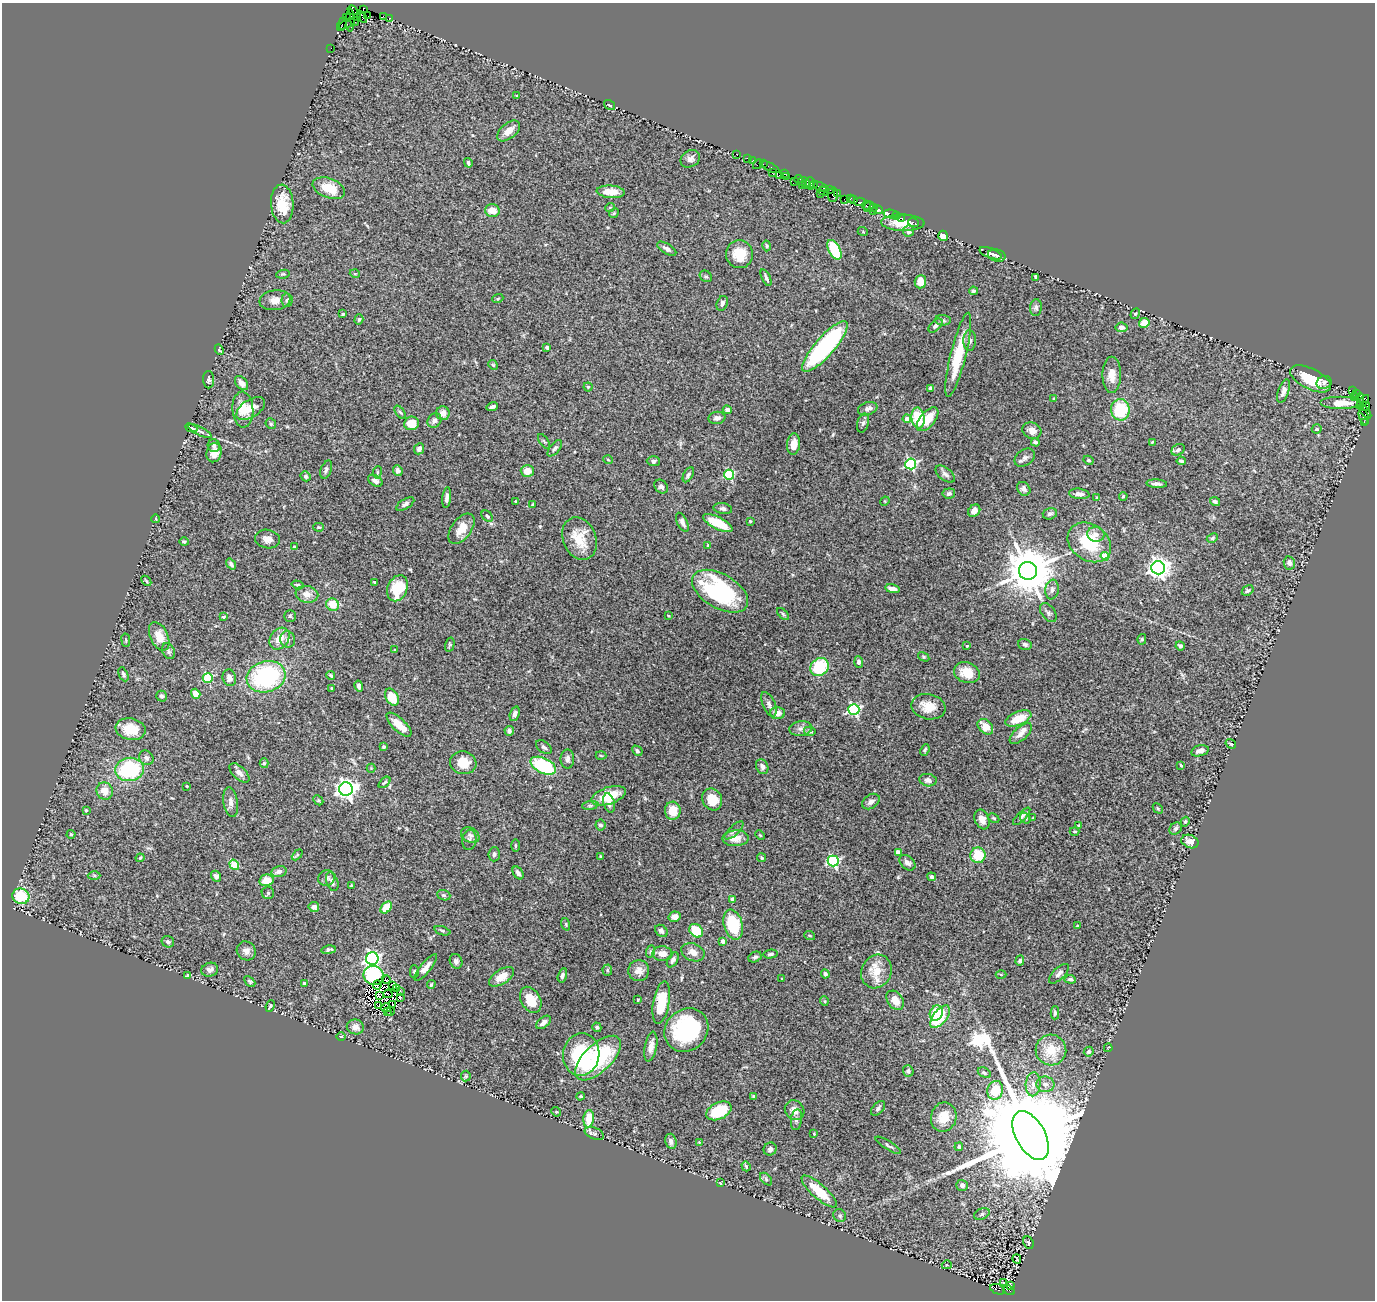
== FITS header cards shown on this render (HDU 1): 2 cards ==
NAXIS1  =                 1373
NAXIS2  =                 1298

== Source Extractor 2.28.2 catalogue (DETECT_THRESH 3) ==
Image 1373 x 1298 px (HDU 1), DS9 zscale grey, 1 PNG px = 1 image px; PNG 1377 x 1302 px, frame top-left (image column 1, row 1298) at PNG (2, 3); each listed source drawn as its Kron ellipse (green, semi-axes under 4 px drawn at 4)
Background 0.632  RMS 0.038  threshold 0.115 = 3 sigma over >= 5 px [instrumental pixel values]
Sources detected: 437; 6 with non-positive FLUX_AUTO (blend fragments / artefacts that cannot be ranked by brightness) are neither listed nor drawn; the other 431 listed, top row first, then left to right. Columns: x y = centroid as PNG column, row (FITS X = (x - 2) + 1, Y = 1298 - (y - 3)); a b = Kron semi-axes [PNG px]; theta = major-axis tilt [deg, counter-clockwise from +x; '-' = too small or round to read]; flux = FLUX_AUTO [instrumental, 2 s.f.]
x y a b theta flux
353 10 5 4 - 94
363 10 4 3 - 260
368 16 4 2 - 32
383 16 4 3 - 94
362 17 6 3 -62 1500
346 18 4 2 - 3.9
357 18 3 2 - 100
390 18 3 2 - 68
350 20 11 3 89 15
355 21 5 2 - 81
342 24 7 3 66 45
347 24 8 4 26 140
331 48 2 2 - 7.3
517 96 3 3 - 4.4
610 105 6 3 -34 4.9
509 131 13 7 39 25
736 154 2 2 - 47
747 158 3 2 - 130
690 159 10 8 34 12
753 161 3 2 - 78
468 163 5 4 - 5.8
758 164 5 2 - 200
763 164 3 2 - 73
770 167 9 3 -27 190
772 173 3 2 - 89
784 173 3 3 - 93
779 175 3 2 - 120
787 176 2 2 - 33
798 179 4 2 - 78
794 181 3 2 - 49
802 181 5 3 - 220
810 183 6 3 -83 240
806 184 4 3 - 330
813 184 4 2 - 210
802 185 2 2 - 77
821 187 8 3 -22 500
329 188 17 9 -22 62
829 190 3 3 - 120
823 191 5 3 - 300
611 192 14 6 -4 38
821 193 4 2 - 260
838 194 4 3 - 110
833 195 7 5 -89 410
850 198 3 3 - 100
844 199 2 2 - 71
853 200 3 3 - 150
860 202 6 2 1 120
282 204 19 11 -87 66
866 205 4 3 - 150
610 207 5 3 - 2.1
869 207 6 3 45 260
873 207 4 3 - 160
878 210 5 3 - 230
492 211 7 6 - 29
873 211 2 2 - 560
614 213 5 4 - 2.9
891 214 7 4 -11 280
896 216 3 2 - 41
902 218 3 2 - 95
913 222 5 3 - 68
903 223 22 8 -1 48
909 231 5 5 - 13
863 232 5 3 - 2.4
943 236 5 5 - 21
767 246 5 3 - 3.2
667 249 11 5 -31 9.5
834 250 11 5 -63 98
991 253 12 5 -21 8
739 254 14 13 - 55
997 255 9 6 -12 8.2
283 274 7 4 9 3.9
355 274 5 3 - 2.1
706 276 6 5 - 4.4
1036 277 4 3 - 6.5
766 278 9 3 -66 6.4
920 282 6 6 - 25
973 291 4 4 - 4.1
498 298 6 3 21 2.4
275 300 15 10 8 22
287 300 7 5 86 5.7
722 303 8 5 67 8.2
1036 308 8 5 87 6.3
343 314 3 3 - 3.3
1135 314 5 4 - 3
359 319 5 4 - 4.5
943 320 8 5 -4 5.5
1144 323 5 5 - 30
935 326 8 5 46 7.4
1121 327 6 5 - 9.7
970 341 10 6 89 9.2
547 347 4 3 - 8.7
825 347 33 9 49 450
219 350 5 3 - 2.9
958 355 43 7 76 110
493 365 5 4 - 3.3
1112 375 18 9 90 29
1311 379 22 10 -26 77
209 380 9 5 -88 7.4
1324 382 8 6 24 8.6
241 383 8 5 -50 11
588 387 4 4 - 3.6
931 388 4 4 - 6.6
1284 391 12 5 70 14
1353 391 3 2 - 150
1356 394 3 2 - 51
1354 397 2 2 - 33
1360 398 4 3 - 510
1053 399 3 2 - 2
1363 402 8 4 49 1300
1341 403 20 6 0 33
492 406 6 3 17 6.4
1365 406 5 4 - 400
251 409 16 9 34 34
868 409 10 6 20 13
243 410 18 10 -86 45
727 410 4 4 - 7.1
1120 410 10 9 - 120
400 412 7 4 -53 3.8
1365 412 8 2 -51 110
443 413 7 6 - 21
1364 416 8 4 -69 240
717 418 8 6 7 10
918 418 10 6 -82 83
907 419 4 4 - 23
928 419 14 7 51 49
434 420 8 6 49 11
1364 422 3 2 - 49
411 423 7 6 - 39
863 423 9 5 74 6.6
271 424 5 5 - 4.2
191 428 6 3 -23 5.2
1317 429 5 4 - 6.3
200 431 13 4 -26 8.3
1032 431 10 8 -26 17
544 441 8 3 -56 3.8
1035 442 4 3 - 6.7
1152 442 3 2 - 1.9
794 444 10 6 83 24
214 446 6 6 - 8.4
555 448 10 4 51 5.8
419 449 6 5 - 11
1178 450 7 5 32 7
214 453 9 7 75 30
1025 458 11 8 36 9.6
608 460 5 3 - 2.1
1088 460 5 4 - 4.1
653 461 6 5 - 6
1181 461 4 3 - 4.2
911 464 5 5 - 380
326 470 9 5 69 7.3
398 470 5 4 - 8
527 471 6 6 - 24
377 472 6 3 82 3.2
945 474 11 6 -40 9.5
688 475 8 4 62 5.7
729 475 5 5 - 200
306 476 5 4 - 5.1
375 481 8 5 -33 10
1157 484 10 4 -3 9
661 487 7 6 - 8.5
1024 489 7 6 - 8
949 493 6 5 - 6.7
1079 494 10 5 -7 12
1123 496 4 3 - 3.2
1097 497 4 3 - 2.1
447 498 10 4 84 9.3
516 501 4 4 - 3.5
885 501 5 4 - 2.2
1215 501 5 4 - 5.7
405 504 10 5 32 7.4
533 505 3 3 - 2.9
723 509 9 5 -11 7.5
974 511 7 5 49 12
1050 514 7 5 16 7.2
487 516 6 5 - 5.4
156 519 4 3 - 2
750 521 3 3 - 2.7
682 522 10 5 -63 9.3
718 523 16 6 -27 79
319 527 5 4 - 3
461 529 17 10 54 35
1096 534 8 7 - 15
1212 538 6 4 27 4.1
267 539 12 9 -9 17
579 539 22 16 -68 61
184 542 4 4 - 3.2
1089 542 23 18 -35 120
708 545 3 3 - 2.1
294 547 4 3 - 3.7
1105 556 4 4 - 70
1289 563 6 5 - 10
231 564 6 4 -53 6
1158 568 7 6 - 1800
1028 571 9 9 - 13000
146 581 6 3 -46 3
375 583 4 3 - 4.9
298 585 6 4 -16 4.7
397 588 13 10 67 99
892 589 7 4 -12 13
1052 590 10 7 82 11
1248 590 6 4 32 5.2
720 591 31 17 -30 290
307 594 11 8 -11 22
332 605 6 6 - 44
1048 613 11 6 -53 7.8
783 614 7 4 -45 4
668 615 3 2 - 2
290 616 5 5 - 4.2
223 617 4 3 - 3.2
159 636 15 8 -65 33
280 639 12 9 52 33
288 639 8 7 - 9.1
1142 639 5 4 - 3.8
126 640 7 3 -82 2.9
1025 644 7 5 -16 6
450 645 7 4 76 3.7
967 646 3 2 - 1.9
1180 646 5 4 - 6.5
395 650 3 3 - 2.5
168 651 8 6 -65 5.9
924 657 6 3 -31 3.2
859 662 6 4 -86 7.9
819 667 10 8 44 130
967 673 13 10 -20 40
123 674 7 4 -65 5.3
331 675 4 3 - 4.3
266 677 19 15 16 320
208 678 5 4 - 130
229 678 8 6 -75 13
359 686 6 4 -79 5.6
332 688 3 3 - 2.5
196 694 5 4 - 25
162 696 5 5 - 6.5
392 697 9 6 -62 51
769 704 13 6 -67 11
928 707 17 12 -11 38
854 709 5 5 - 380
777 713 7 6 - 20
515 714 7 4 71 8.6
1018 719 14 6 23 53
399 725 16 6 -44 41
985 727 9 6 -46 31
131 729 15 11 -10 60
801 729 11 7 4 11
509 731 5 4 - 7.7
810 731 6 4 -12 5.4
1021 733 14 6 42 16
1231 744 5 2 - 2.9
384 747 3 3 - 6.1
544 747 9 5 -36 7
925 750 6 4 66 3.8
637 751 6 4 -45 5.1
1200 751 9 5 16 13
601 755 5 3 - 2.4
146 758 8 6 -46 8.8
567 759 9 7 89 10
264 763 5 4 - 4.3
463 763 13 11 -10 43
1181 765 3 3 - 2.4
543 766 14 7 -26 190
762 767 8 6 -66 11
371 768 4 4 - 2.2
129 769 14 11 7 200
239 773 12 6 -43 14
928 780 8 6 -10 11
385 782 7 3 44 3.3
187 786 2 2 - 1.9
346 789 7 6 - 1500
105 791 9 8 - 27
608 796 18 8 18 68
712 799 11 9 -61 53
318 800 5 4 - 3.1
231 802 15 7 -81 14
871 802 9 6 35 12
609 803 10 5 -75 10
590 805 8 4 7 5.5
1158 808 6 3 -46 2.7
86 810 3 3 - 3.7
673 811 9 8 - 46
1022 816 11 4 45 7.3
994 818 6 4 -28 3.1
1025 818 6 4 -52 4.2
1033 818 4 3 - 2.2
982 819 10 7 -67 16
1185 822 5 4 - 3.7
600 825 5 5 - 6.3
1079 825 3 2 - 2
1176 828 7 5 46 5.8
734 830 12 5 42 8
1075 831 5 3 - 2.6
71 834 4 4 - 2.7
470 835 10 7 -28 9.4
760 835 5 3 - 2.5
736 838 13 8 2 29
469 840 10 7 82 7.5
1190 842 9 6 -23 18
515 846 6 3 -90 3.5
898 852 4 4 - 18
494 854 7 6 - 7.1
297 855 6 4 45 3.6
978 855 8 7 - 70
600 856 3 3 - 2.2
140 858 4 3 - 3.1
762 858 4 4 - 4.5
833 861 5 5 - 340
907 863 9 6 -43 11
234 865 5 4 - 91
279 871 8 5 13 9.8
518 873 7 4 -56 9.2
94 876 6 4 -1 3.8
216 876 5 5 - 9.2
932 877 4 4 - 6.2
326 878 8 7 - 7.8
266 880 7 6 - 35
332 882 10 5 -69 12
351 885 4 3 - 2.5
268 893 6 6 - 4.2
444 895 7 5 -19 4.6
21 896 8 8 - 84
732 899 4 4 - 18
314 907 5 5 - 11
386 907 7 4 48 55
674 917 6 5 - 16
566 924 6 4 -72 3.1
733 925 15 9 -74 120
1077 926 3 3 - 2.9
442 931 8 4 -18 5
661 931 7 5 -43 8.5
696 931 7 6 - 76
810 936 5 3 - 2.4
723 941 4 4 - 17
168 942 6 5 - 6.2
328 950 7 4 9 6.7
246 951 10 9 - 15
651 951 6 4 70 3.9
693 952 12 8 -21 20
662 954 10 7 -1 24
770 954 7 3 9 4.6
755 957 7 5 26 5.8
372 958 6 6 - 690
673 960 8 5 59 8.3
456 961 7 6 - 7.8
1020 961 5 4 - 4.5
426 967 16 5 50 15
210 970 8 7 - 11
607 970 5 5 - 3.5
639 971 10 10 - 21
876 971 17 15 63 47
414 972 6 4 -88 4.8
825 974 4 4 - 5.8
1059 974 12 6 45 9.8
187 975 3 2 - 2.5
374 975 10 9 - 130
562 975 7 4 73 6.5
1001 975 5 3 - 2.6
501 977 14 7 33 30
386 979 4 2 - 1.7
782 979 3 2 - 1.7
1070 979 5 3 - 5
250 981 6 4 -45 3.6
304 984 4 3 - 12
431 984 4 3 - 2.7
377 985 4 2 - 4.7
392 985 3 2 - 2.7
397 988 4 2 - 2.3
400 992 3 2 - 2.7
388 994 4 2 - 1.7
379 996 3 2 - 14
401 997 3 2 - 7.4
531 1000 14 9 -61 47
638 1000 3 2 - 2.4
895 1000 11 7 -53 28
824 1001 5 3 - 2.3
661 1003 21 8 80 82
392 1004 3 2 - 2.8
270 1006 6 3 67 3.6
378 1006 3 2 - 7.9
386 1008 5 2 - 0.66
387 1011 4 2 - 9.7
390 1011 4 3 - 0.15
936 1013 8 6 64 70
1055 1013 6 4 -89 5.3
940 1017 13 7 52 98
544 1022 8 5 41 11
355 1027 8 7 - 18
597 1027 5 4 - 4.6
686 1030 23 20 43 260
341 1036 5 3 - 2.2
651 1047 15 6 79 18
1108 1048 4 2 - 1.8
1051 1050 15 15 - 72
1089 1052 5 4 - 5.1
581 1055 21 18 82 190
598 1058 29 14 44 230
908 1071 5 5 - 6.3
984 1073 7 4 -31 4.8
466 1076 5 5 - 3.5
1033 1084 12 7 86 20
1045 1084 9 7 -6 13
995 1090 9 8 - 66
580 1096 4 3 - 2.9
754 1097 4 3 - 4.4
878 1108 9 5 49 7.3
795 1110 10 9 - 19
719 1111 13 8 25 120
556 1112 5 4 - 3
944 1117 15 12 78 41
589 1119 9 5 84 53
796 1120 10 5 82 8.2
594 1133 10 5 -24 6.8
814 1134 2 2 - 2.1
1031 1135 27 14 -61 120000
671 1141 8 5 -74 10
699 1142 3 2 - 1.6
888 1145 14 4 -32 6.5
959 1147 4 3 - 4.5
770 1149 7 6 - 7.8
746 1166 5 3 - 3.8
766 1179 7 4 -47 5.2
721 1183 4 2 - 2.1
962 1185 6 5 - 7.8
819 1191 22 7 -41 72
982 1214 8 5 22 6.9
840 1216 7 6 - 6
1028 1243 6 5 - 4.3
1017 1259 5 2 - 1.5
947 1265 5 4 - 2.8
1004 1282 3 2 - 1.5
1011 1285 3 3 - 64
998 1289 8 5 -22 840
1009 1290 6 3 -32 450
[6 non-positive-flux detections neither listed nor drawn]